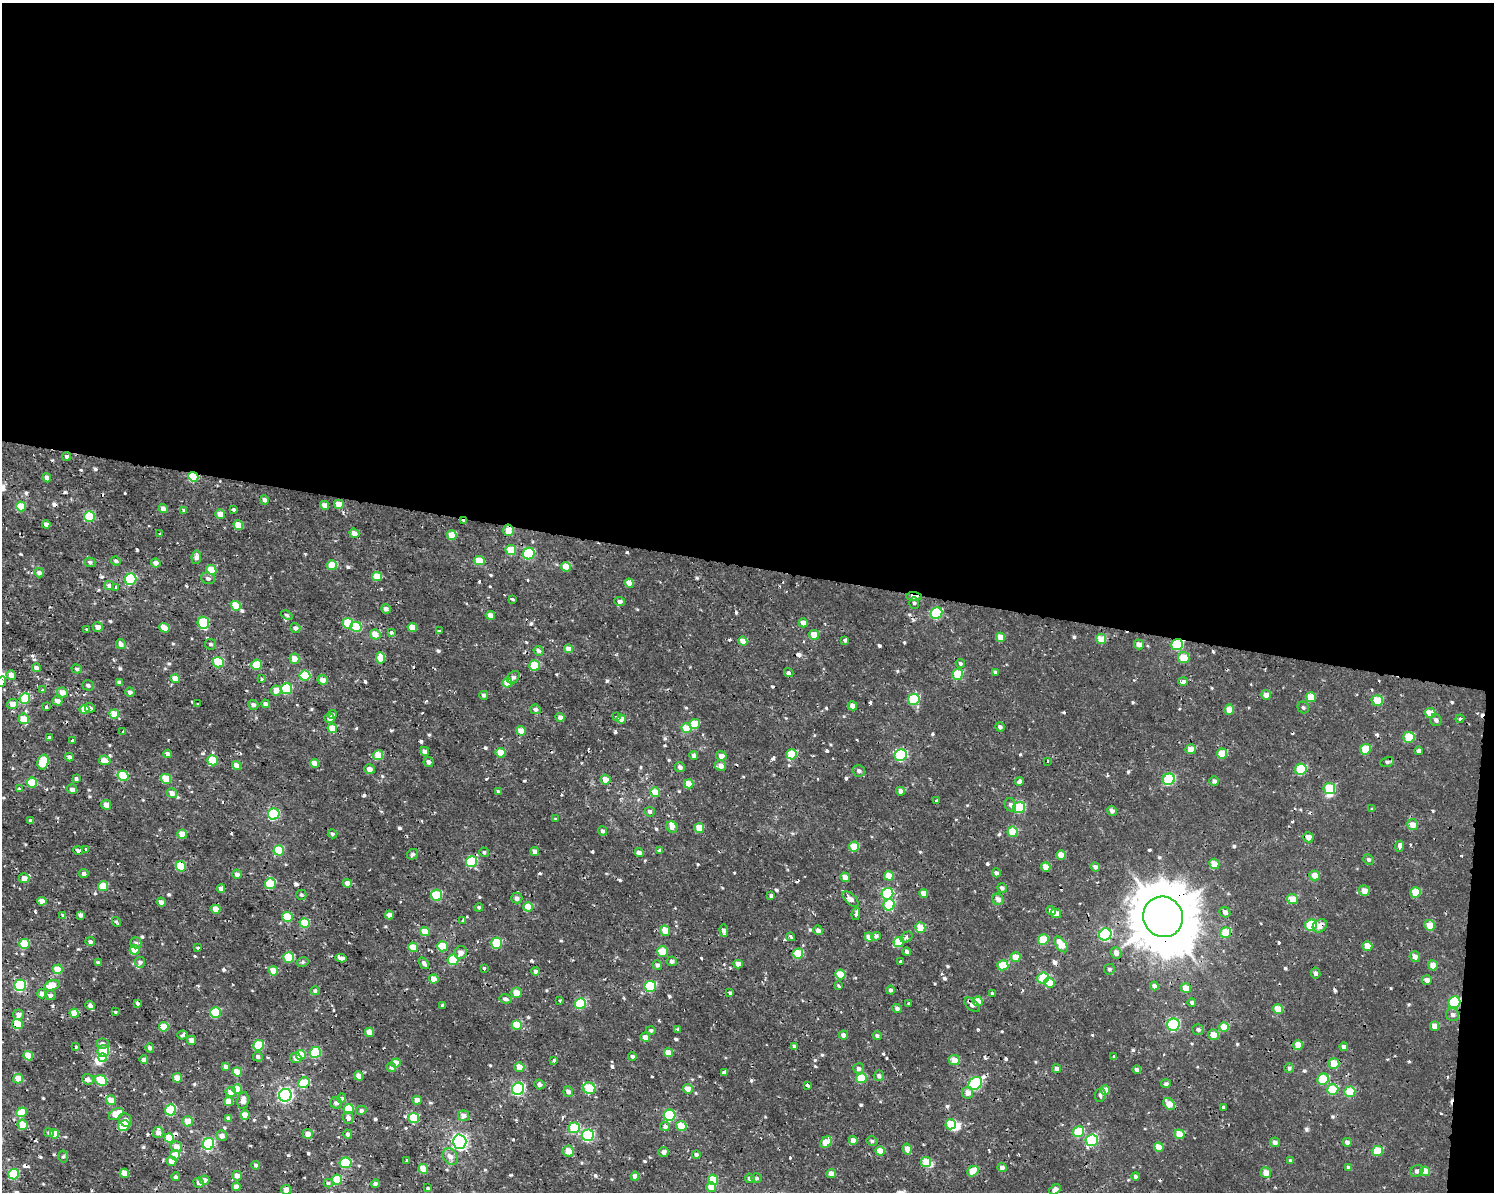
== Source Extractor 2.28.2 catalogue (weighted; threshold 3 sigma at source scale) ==
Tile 3 of 3 x 4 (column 3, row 1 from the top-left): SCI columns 3211-4702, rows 3581-4770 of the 4988 x 4770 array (HDU 1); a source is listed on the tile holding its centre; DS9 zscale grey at full resolution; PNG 1496 x 1194 px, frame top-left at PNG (2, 3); each listed source drawn as its Kron ellipse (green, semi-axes under 4 px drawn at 4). Shown black and unused: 48% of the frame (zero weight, under 2 of 3 exposures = <1% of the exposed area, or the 3 px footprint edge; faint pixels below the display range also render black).
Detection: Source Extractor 2.28.2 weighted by HDU 2 'WHT'; one run over the whole footprint, this tile lists its part. Background 0.00146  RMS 0.0012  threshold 0.00536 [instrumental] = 3 sigma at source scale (4.5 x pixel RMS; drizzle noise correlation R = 1.50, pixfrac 1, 0.0396/0.0396 arcsec/px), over >= 5 px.
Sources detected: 690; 4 inside a brighter object's white glare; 21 cosmic-ray / hot-pixel residue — neither listed nor drawn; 5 inside a brighter listed object's ellipse — not listed separately; of the other 660, all 500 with FLUX_AUTO >= 0.22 (the completeness limit of this list) listed and drawn (160 fainter detections not listed), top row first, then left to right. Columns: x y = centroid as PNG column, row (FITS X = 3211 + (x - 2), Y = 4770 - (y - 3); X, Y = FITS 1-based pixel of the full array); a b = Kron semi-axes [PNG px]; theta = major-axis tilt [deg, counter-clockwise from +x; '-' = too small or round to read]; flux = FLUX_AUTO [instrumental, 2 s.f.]
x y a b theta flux
67 456 4 4 - 0.35
193 477 5 4 - 4.8
47 478 4 4 - 0.57
264 500 5 4 - 0.4
339 504 5 4 - 1.6
324 505 4 4 - 0.8
21 506 5 5 - 2.8
163 509 4 4 - 0.74
233 509 4 3 - 0.35
184 510 4 4 - 0.23
220 514 5 4 - 1.2
89 516 5 5 - 5.8
463 521 4 3 - 0.41
46 524 4 4 - 0.52
238 525 5 4 - 1.7
508 530 5 5 - 1.2
354 533 5 4 - 0.73
160 534 3 3 - 0.23
452 535 5 4 - 2.3
511 550 5 5 - 3.3
529 554 6 5 - 9.2
196 557 7 5 81 0.62
116 561 5 4 - 0.3
479 561 5 4 - 2.5
90 562 5 4 - 0.32
156 563 5 4 - 0.59
332 565 5 5 - 2.8
566 567 5 4 - 2.1
211 570 5 4 - 2.5
39 572 5 5 - 0.53
377 577 5 4 - 2.3
208 578 7 5 -20 0.38
131 579 6 5 - 10
629 583 4 4 - 1.1
109 585 5 4 - 0.39
116 588 3 3 - 0.35
914 596 8 3 -4 1.5
512 599 4 3 - 0.4
620 602 5 4 - 0.39
914 603 5 5 - 0.25
236 606 5 4 - 2.5
386 609 5 4 - 0.45
936 613 6 5 - 8
287 615 6 4 -22 0.22
490 615 4 4 - 0.96
203 623 6 5 - 5.5
348 623 5 5 - 3.1
803 623 4 4 - 0.8
98 627 5 4 - 0.76
356 627 5 5 - 3.4
164 628 5 4 - 1.5
295 628 5 5 - 0.32
412 628 5 4 - 1.9
86 629 3 3 - 0.24
439 631 3 3 - 0.37
391 632 4 4 - 0.29
375 634 5 5 - 1.4
814 635 5 5 - 2
1001 637 5 4 - 1.5
1101 639 5 5 - 1.8
845 640 4 3 - 0.44
743 641 5 4 - 1.3
121 644 5 4 - 0.6
211 644 6 5 - 0.24
1139 644 5 5 - 0.77
1177 645 6 5 - 8
568 649 4 4 - 0.91
539 651 5 4 - 0.39
380 658 6 4 -83 1.6
1184 658 6 5 - 2.1
294 659 5 4 - 1.5
218 662 5 5 - 4.8
960 663 5 4 - 0.22
257 665 5 5 - 3.5
535 665 5 5 - 3.8
37 668 4 4 - 0.71
77 669 5 4 - 0.23
789 672 5 4 - 0.27
995 672 4 4 - 0.27
958 674 5 5 - 4.4
11 675 5 4 - 0.92
305 676 5 5 - 4.5
513 677 7 5 48 0.33
175 679 5 4 - 1.6
262 679 3 3 - 0.26
323 680 5 4 - 0.79
1183 681 5 3 - 0.98
2 682 5 4 - 0.34
119 682 4 4 - 0.32
507 683 5 4 - 2.5
88 685 6 5 - 0.32
286 689 6 5 - 5.6
42 690 4 3 - 0.38
276 690 5 5 - 1.3
62 692 5 5 - 1.2
130 692 5 4 - 0.41
484 695 4 4 - 0.36
1266 695 5 5 - 0.85
1311 697 5 5 - 1.9
25 699 5 5 - 5.6
914 699 6 5 - 6.2
1377 700 6 5 - 3.1
57 701 5 4 - 0.84
13 704 5 5 - 1.1
198 704 3 2 - 0.28
266 704 4 4 - 0.5
253 705 5 4 - 0.44
852 706 5 4 - 0.81
46 707 3 3 - 0.35
1303 707 6 5 - 0.22
90 708 5 4 - 0.49
535 709 5 5 - 0.32
84 710 5 4 - 2.1
1229 710 5 5 - 1.4
1430 713 5 5 - 1.7
114 714 5 4 - 2.2
332 714 4 4 - 0.31
560 717 5 4 - 0.5
616 717 4 3 - 0.27
330 718 5 4 - 0.64
24 719 5 5 - 2
621 719 5 4 - 0.89
1460 719 4 3 - 0.44
1436 720 6 5 - 0.35
694 724 5 5 - 3.1
1000 727 5 4 - 0.37
332 728 5 4 - 2
686 728 5 4 - 2.2
521 731 5 4 - 1.5
123 732 3 3 - 0.25
1409 737 5 5 - 4
49 738 4 3 - 0.62
72 741 3 3 - 0.26
1191 749 5 5 - 1.3
1365 749 5 5 - 3
425 751 4 4 - 0.7
1418 751 4 4 - 0.62
501 753 5 5 - 1.6
1222 753 5 5 - 2.3
168 754 4 4 - 0.49
792 754 5 5 - 3.9
378 755 5 5 - 2.7
694 755 4 4 - 0.48
901 755 6 5 - 11
721 756 5 4 - 0.75
69 757 4 4 - 0.47
105 760 6 5 - 1.1
212 760 5 5 - 3.9
1047 761 3 3 - 0.28
43 762 7 5 75 4.2
428 762 5 5 - 0.47
1387 762 7 5 10 0.28
314 763 4 4 - 1.3
237 765 5 4 - 1
721 766 6 5 - 0.75
680 767 5 4 - 0.46
370 769 5 5 - 0.64
1301 769 6 5 - 5.4
859 771 6 5 - 0.39
123 776 5 5 - 4.6
76 778 4 4 - 0.26
166 779 5 5 - 3.1
1169 779 6 5 - 7.7
605 780 5 5 - 1.2
1019 781 4 4 - 0.53
1214 781 5 4 - 0.36
32 782 5 5 - 3.4
689 784 5 4 - 1.6
1329 788 6 5 - 4.1
19 789 4 3 - 0.25
72 789 5 4 - 0.45
900 791 4 4 - 0.61
498 792 4 4 - 0.38
655 792 5 4 - 1.8
172 793 5 5 - 0.7
937 801 3 3 - 0.24
106 805 5 5 - 0.85
1010 805 7 5 -67 0.43
1019 808 6 5 - 5.7
1372 809 3 3 - 0.22
1112 811 5 4 - 0.44
650 812 5 5 - 0.42
274 814 6 5 - 11
556 819 3 3 - 0.25
31 821 4 4 - 1.1
1413 825 6 5 - 1.2
672 827 6 5 - 0.73
699 828 5 5 - 2.2
602 831 4 4 - 0.32
1012 832 5 5 - 3.3
182 834 5 4 - 1.9
332 834 5 4 - 0.26
1308 837 5 5 - 0.71
1399 846 5 3 - 0.65
854 847 5 5 - 2.9
86 850 4 3 - 0.26
279 850 5 5 - 4.2
659 850 3 3 - 0.25
78 851 5 4 - 0.31
535 851 4 4 - 0.75
484 852 5 4 - 0.24
639 853 4 4 - 0.6
412 854 6 5 - 0.26
1061 855 5 4 - 1.6
1369 859 5 5 - 0.27
471 862 5 5 - 7.2
1214 864 5 5 - 1.4
181 866 5 5 - 3.9
1046 867 4 4 - 1.2
1095 867 5 4 - 0.4
996 873 4 4 - 0.31
84 874 5 4 - 0.37
237 874 5 4 - 0.46
889 876 5 5 - 1.5
1315 876 5 5 - 1.4
845 877 5 4 - 0.91
24 878 5 5 - 1.1
347 883 4 4 - 0.62
270 884 5 5 - 6.1
103 886 5 5 - 2.9
221 888 4 4 - 0.56
1002 888 5 4 - 0.37
1364 891 5 5 - 1.1
1416 892 5 5 - 2.9
924 893 4 4 - 1.1
887 894 6 5 - 7.7
301 895 5 5 - 0.22
437 895 5 5 - 5.6
771 896 4 4 - 0.25
517 898 5 5 - 0.51
851 899 10 5 -43 0.65
998 899 6 5 - 0.63
1292 899 5 5 - 1.7
42 901 4 4 - 1.2
161 902 4 4 - 0.52
889 905 6 5 - 5.1
479 907 4 4 - 0.22
528 907 5 4 - 2.1
216 909 4 4 - 1.6
1051 910 5 4 - 0.32
1225 912 6 5 - 0.5
856 914 6 3 80 0.44
1056 914 5 4 - 0.98
63 915 3 3 - 0.4
81 915 4 4 - 0.5
389 915 4 4 - 0.66
287 917 5 5 - 3
1163 917 20 19 - 760
463 920 3 3 - 0.24
116 922 5 4 - 0.25
305 923 5 4 - 3.5
1311 925 6 5 - 5.2
1430 925 5 5 - 1.8
1320 926 7 6 - 1
920 927 5 5 - 2.5
818 930 5 4 - 0.53
425 931 5 4 - 1.6
665 931 5 5 - 1.4
724 931 6 4 -85 0.47
1226 933 5 5 - 2.9
1105 934 6 6 - 15
876 936 5 4 - 0.36
791 937 4 3 - 0.29
869 937 5 4 - 1.3
906 937 6 4 38 0.42
1043 940 5 5 - 3
90 942 5 4 - 0.34
899 942 5 5 - 3.2
136 943 5 5 - 0.28
496 943 5 5 - 5.9
24 944 5 5 - 4.2
1061 944 9 5 -54 2.2
442 946 5 5 - 3.3
1367 946 5 5 - 1.5
413 947 5 4 - 2.6
198 948 3 3 - 0.26
135 950 5 5 - 3
662 951 5 5 - 2.9
906 952 4 3 - 0.53
461 953 7 6 - 0.85
798 953 5 5 - 3.4
1116 953 6 5 - 0.71
1415 956 5 5 - 0.64
289 957 5 5 - 4.2
1015 957 5 5 - 1.8
341 958 6 4 -12 0.63
453 960 5 5 - 4.8
672 961 5 5 - 0.4
140 962 5 5 - 0.32
303 962 6 5 - 0.22
901 962 3 3 - 0.36
98 963 4 3 - 0.27
424 963 6 4 -55 0.3
738 964 4 4 - 1.1
657 965 5 4 - 0.36
1003 965 5 5 - 3.4
1433 965 5 5 - 1.2
484 968 3 3 - 0.31
57 969 5 4 - 2.2
1109 969 5 5 - 0.28
273 971 5 4 - 1.7
536 971 4 4 - 0.33
1315 973 5 5 - 0.37
840 974 5 5 - 2.7
1043 978 6 5 - 6.1
434 979 4 4 - 1.4
1427 980 5 4 - 0.59
1050 983 5 5 - 1.8
20 985 6 5 - 10
52 985 8 5 17 2
650 986 6 5 - 8.4
839 986 3 3 - 0.38
1154 986 4 4 - 0.49
1186 988 5 4 - 1.4
890 990 4 4 - 0.3
315 991 5 4 - 0.27
516 993 5 5 - 1.6
730 993 4 3 - 0.34
42 994 5 4 - 0.74
992 994 3 3 - 0.41
50 995 5 5 - 0.41
506 999 6 4 -11 0.35
560 1000 3 3 - 0.25
978 1001 5 5 - 1.3
1192 1002 4 4 - 0.26
1454 1002 6 5 - 9.3
137 1003 4 3 - 0.7
580 1003 5 5 - 7.6
909 1003 3 3 - 0.32
90 1005 5 4 - 0.44
443 1005 3 3 - 0.25
972 1005 9 5 -42 0.61
897 1008 5 4 - 0.39
1278 1009 5 5 - 1.9
115 1012 3 3 - 0.24
215 1012 5 5 - 6.4
74 1013 4 4 - 2
18 1015 5 5 - 0.64
1453 1015 6 6 - 0.4
17 1024 5 5 - 3.4
517 1025 5 4 - 2.8
1173 1025 6 6 - 13
1434 1026 5 4 - 1.1
164 1027 5 5 - 2.7
1224 1027 5 5 - 2.4
678 1029 3 3 - 0.34
651 1030 5 4 - 0.25
1198 1030 6 5 - 0.33
369 1032 5 4 - 1.2
182 1035 5 4 - 0.27
843 1035 5 4 - 0.53
1213 1035 5 5 - 1.3
877 1036 4 4 - 0.3
645 1037 5 4 - 0.78
191 1040 4 4 - 0.73
102 1043 6 5 - 0.32
259 1045 5 5 - 5.7
1298 1045 5 5 - 1.7
794 1046 4 3 - 0.27
76 1047 3 3 - 0.58
1344 1047 4 4 - 0.44
150 1048 4 4 - 0.35
103 1051 6 5 - 5.6
315 1052 5 5 - 6.5
668 1052 4 4 - 1.3
301 1055 5 5 - 3
28 1056 5 4 - 2
632 1056 4 4 - 0.28
258 1057 5 5 - 0.37
1114 1057 3 3 - 0.28
103 1058 4 3 - 1.2
296 1058 6 5 - 0.76
144 1060 4 4 - 0.49
554 1060 4 3 - 0.24
954 1060 5 5 - 1.4
396 1063 4 4 - 1.5
1334 1063 5 5 - 1.9
226 1066 4 4 - 0.44
391 1067 5 4 - 0.42
519 1067 5 5 - 1.3
859 1068 5 5 - 0.46
1289 1068 5 4 - 0.26
1057 1069 4 4 - 0.48
1137 1070 4 4 - 0.43
237 1072 4 4 - 2.1
724 1072 4 3 - 0.74
359 1076 5 4 - 1.2
879 1076 5 5 - 0.38
18 1078 5 5 - 1.4
177 1078 5 4 - 1.6
861 1078 5 5 - 3.7
88 1079 6 5 - 0.5
1323 1079 6 5 - 5.1
101 1080 6 5 - 5.1
304 1083 6 5 - 4.1
975 1083 7 6 - 14
540 1084 5 5 - 0.38
1166 1084 5 4 - 0.24
807 1085 4 3 - 0.39
589 1088 6 5 - 6.1
237 1089 5 4 - 1.8
518 1089 6 6 - 17
688 1089 5 4 - 1.1
1105 1090 5 4 - 1.5
1333 1090 6 5 - 4.4
568 1091 5 4 - 0.56
231 1092 5 5 - 1.1
1350 1092 5 5 - 3.8
968 1093 5 5 - 0.78
285 1095 6 6 - 28
1100 1095 7 5 85 0.29
342 1098 4 4 - 0.48
111 1100 5 5 - 1.6
243 1100 8 5 79 0.96
417 1100 4 4 - 1
228 1101 5 4 - 1.3
336 1103 6 5 - 0.41
1169 1104 7 5 -50 1.4
1223 1107 3 3 - 0.22
349 1109 5 5 - 3.8
171 1110 5 5 - 7.6
361 1110 5 4 - 0.32
22 1112 5 5 - 2.9
116 1114 8 5 32 2.3
245 1115 5 4 - 2.1
670 1115 6 5 - 7.9
463 1116 5 5 - 0.83
229 1118 4 4 - 0.51
348 1118 6 5 - 0.56
414 1118 5 5 - 4.6
125 1120 7 6 - 0.56
188 1121 5 5 - 1.5
951 1124 5 5 - 3.4
22 1125 5 5 - 1.8
124 1126 6 5 - 4.7
665 1126 5 4 - 0.38
681 1126 5 5 - 3
574 1128 5 5 - 5
1079 1132 5 5 - 5
49 1133 5 4 - 0.28
158 1133 5 5 - 0.65
54 1134 4 4 - 1.4
308 1134 5 5 - 0.99
348 1134 4 4 - 0.32
1179 1134 5 5 - 2.4
588 1135 6 5 - 13
222 1136 5 5 - 0.68
169 1138 5 4 - 2.8
853 1140 4 4 - 0.94
1092 1140 6 5 - 7.6
872 1141 5 4 - 0.32
460 1142 7 6 - 39
826 1142 6 5 - 2.4
1275 1142 5 5 - 0.45
1347 1142 4 4 - 0.41
208 1144 6 5 - 15
176 1147 5 5 - 1.1
1159 1147 5 4 - 1.7
907 1149 6 4 -79 0.73
568 1151 5 5 - 1.7
880 1151 5 4 - 1.8
1377 1151 5 5 - 3.3
664 1152 5 5 - 0.57
696 1154 4 4 - 0.31
175 1155 5 5 - 1.6
63 1157 6 5 - 0.23
450 1157 9 7 -51 0.74
407 1160 3 3 - 0.25
172 1161 5 4 - 1
1290 1161 4 3 - 0.24
926 1162 5 5 - 1.8
345 1163 6 5 - 5.9
256 1165 4 4 - 0.23
1002 1167 5 4 - 0.42
1348 1167 4 4 - 0.35
423 1169 5 4 - 1.6
973 1171 6 5 - 2.4
1417 1171 7 5 28 0.51
1425 1171 5 4 - 2
124 1173 4 4 - 1.9
831 1173 5 4 - 0.82
1266 1173 5 5 - 1.4
14 1174 5 5 - 6.8
237 1176 5 5 - 0.73
635 1176 4 4 - 0.85
1135 1176 4 4 - 0.25
176 1177 4 4 - 0.28
750 1178 5 4 - 0.31
756 1178 5 4 - 0.23
204 1180 5 4 - 0.63
337 1180 5 5 - 3.6
713 1180 5 5 - 2.2
199 1183 5 5 - 0.41
328 1183 4 3 - 0.46
375 1184 4 4 - 0.38
236 1187 4 4 - 0.74
711 1187 5 4 - 2.1
428 1188 4 3 - 0.3
1055 1189 6 4 33 0.57
286 1190 5 4 - 1.1
Overlapping masked pixels (flux is a lower limit): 16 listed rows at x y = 67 456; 193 477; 463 521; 508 530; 479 561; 156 563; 914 596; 1177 645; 43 762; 181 866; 1163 917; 1320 926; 1454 1002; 972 1005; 17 1024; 337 1180
Isophote crosses this tile's border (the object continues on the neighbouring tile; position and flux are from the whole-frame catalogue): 2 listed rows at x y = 2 682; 337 1180